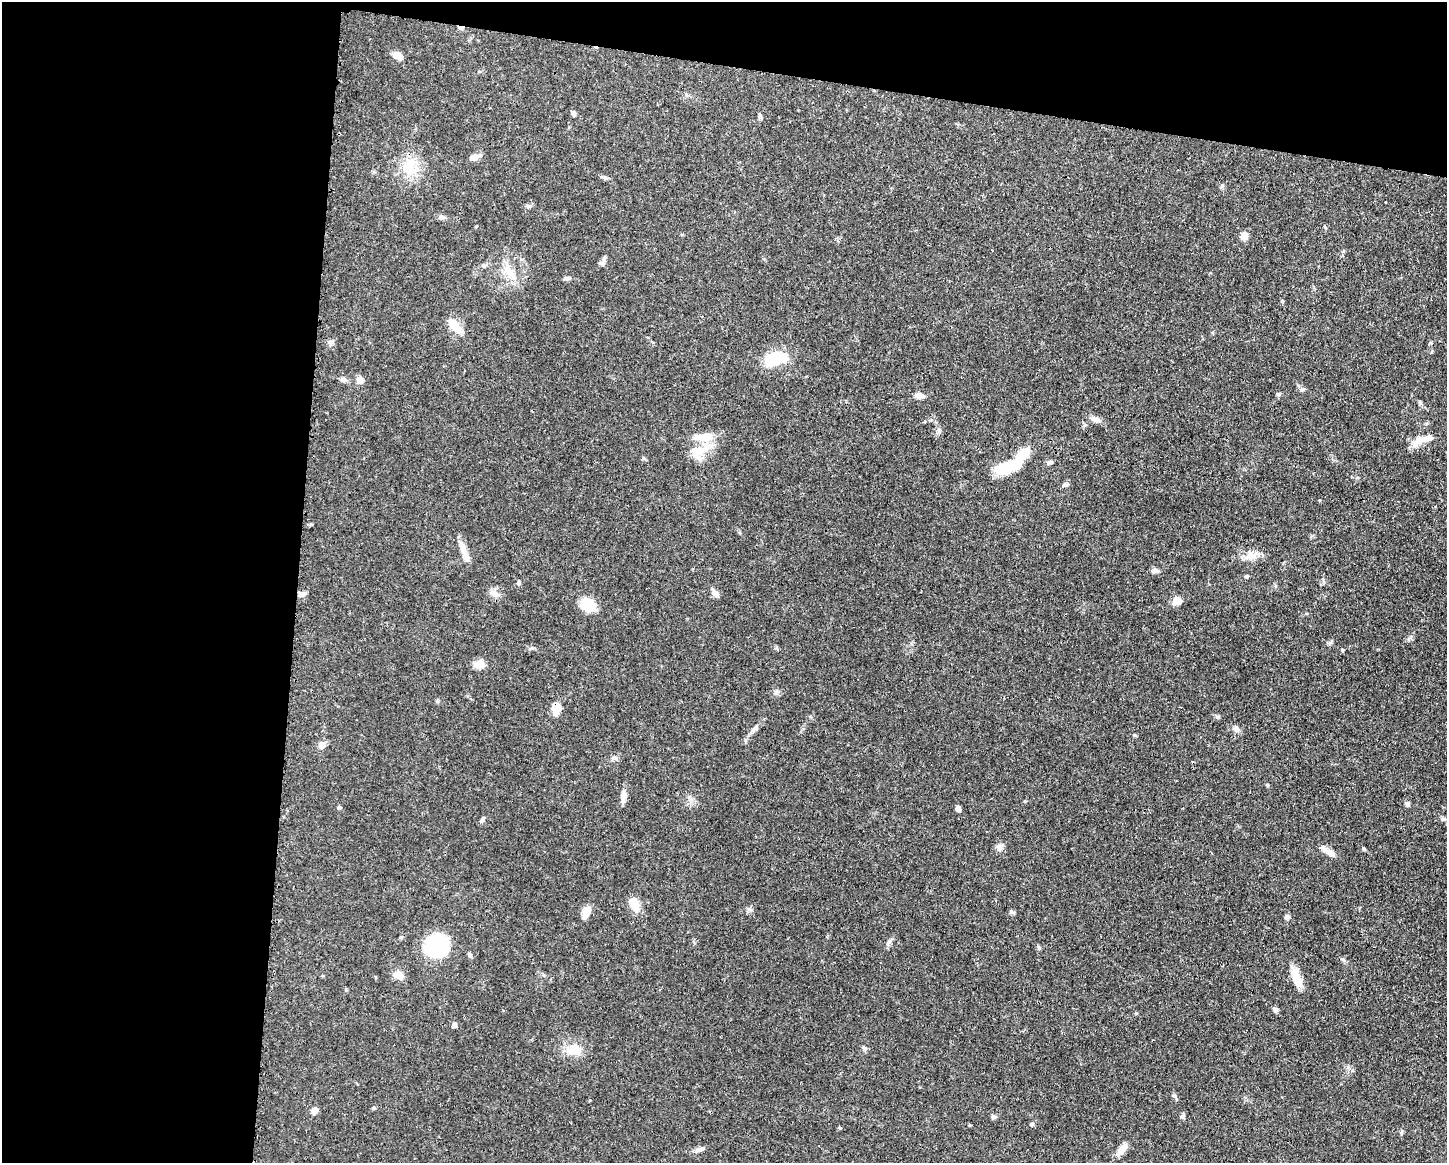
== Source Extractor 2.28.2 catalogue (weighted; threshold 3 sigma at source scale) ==
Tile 1 of 3 x 4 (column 1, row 1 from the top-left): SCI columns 117-1561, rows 3483-4643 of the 4680 x 4646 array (HDU 1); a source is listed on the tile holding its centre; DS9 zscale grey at full resolution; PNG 1449 x 1165 px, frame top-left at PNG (2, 2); no overlay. Shown black and unused: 26% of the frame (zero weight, under 3 of 4 exposures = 1% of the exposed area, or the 3 px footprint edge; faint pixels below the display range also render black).
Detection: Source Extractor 2.28.2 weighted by HDU 2 'WHT'; one run over the whole footprint, this tile lists its part. Background 0.0549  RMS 0.0032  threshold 0.0146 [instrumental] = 3 sigma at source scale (4.5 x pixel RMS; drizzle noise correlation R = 1.50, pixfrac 1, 0.05/0.05 arcsec/px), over >= 5 px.
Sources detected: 80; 1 inside a brighter object's white glare — not listed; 4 inside a brighter listed object's ellipse — not listed separately; the other 75 listed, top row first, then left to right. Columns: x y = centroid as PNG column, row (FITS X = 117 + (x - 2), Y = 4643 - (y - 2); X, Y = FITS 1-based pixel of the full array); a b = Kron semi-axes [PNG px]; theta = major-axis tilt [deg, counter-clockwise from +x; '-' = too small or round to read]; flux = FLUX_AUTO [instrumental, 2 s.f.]
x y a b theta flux
461 28 8 4 -4 1
398 56 10 7 -37 2.8
573 113 7 5 -77 0.77
474 157 13 7 21 1.9
410 167 22 16 75 7.8
1385 202 3 3 - 1
1244 236 9 7 84 2.5
602 263 9 6 49 1
484 266 7 4 -19 0.5
510 272 23 9 -46 4.7
567 278 11 3 15 0.6
455 326 24 10 -50 4.4
331 342 8 6 21 0.84
775 358 26 14 10 12
343 379 9 6 -18 0.98
360 380 7 7 - 2
1302 389 7 5 -5 0.71
919 395 11 6 -6 1.7
1096 419 14 7 -21 1.6
939 430 7 6 - 0.83
1421 439 18 10 20 3.5
700 451 41 12 34 6.3
1023 453 21 11 46 5.5
1050 462 8 5 7 0.73
1005 468 25 12 9 10
1064 485 8 6 32 0.75
464 551 19 9 -68 3
1250 556 16 12 23 3.5
1153 571 9 6 -14 0.95
1246 576 6 4 22 0.45
518 583 5 5 - 0.51
715 593 12 6 -56 1.5
302 594 11 5 4 1.1
495 594 11 9 -45 2
1177 601 10 9 - 2.7
587 605 16 14 -64 6.9
1342 650 5 4 - 0.37
479 664 14 9 7 2.7
556 708 13 8 86 4.7
755 728 11 6 42 1.1
1236 729 8 6 -47 0.95
1134 735 5 4 - 0.36
322 745 8 8 - 2
623 797 18 6 89 1.8
1407 804 7 6 - 0.65
339 807 5 4 - 0.42
958 809 5 4 - 1.4
482 819 10 4 56 0.66
999 848 11 7 73 1.3
1364 849 5 4 - 0.44
1330 853 14 7 -31 2.3
634 904 15 8 -66 6.1
586 912 15 10 58 2.5
1012 912 7 5 -22 0.6
1287 917 7 6 - 0.68
889 942 11 5 52 1
437 946 18 17 - 29
1039 948 7 4 -60 0.48
470 955 7 5 -58 0.61
1343 960 8 4 -36 0.65
398 975 13 9 -15 2.4
1297 979 24 10 -66 5.1
1275 1009 7 6 - 0.7
454 1025 7 5 60 0.71
864 1048 6 5 - 0.63
574 1049 21 13 9 5.2
1174 1096 6 3 -18 0.45
374 1108 5 4 - 0.41
314 1111 8 6 76 1.9
1182 1116 9 5 84 0.74
993 1117 7 6 - 0.68
1032 1124 5 4 - 0.51
969 1125 3 3 - 0.37
699 1150 13 6 20 1.3
1121 1150 18 7 56 3
Overlapping masked pixels (flux is a lower limit): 2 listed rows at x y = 461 28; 556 708
Unlisted compact peaks at least as high as the median listed source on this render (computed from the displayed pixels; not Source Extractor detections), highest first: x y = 1278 394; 1217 717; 749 909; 1330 643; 532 648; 1136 1013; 1402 1131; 1267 785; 1348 1067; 776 692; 1319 500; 604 177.